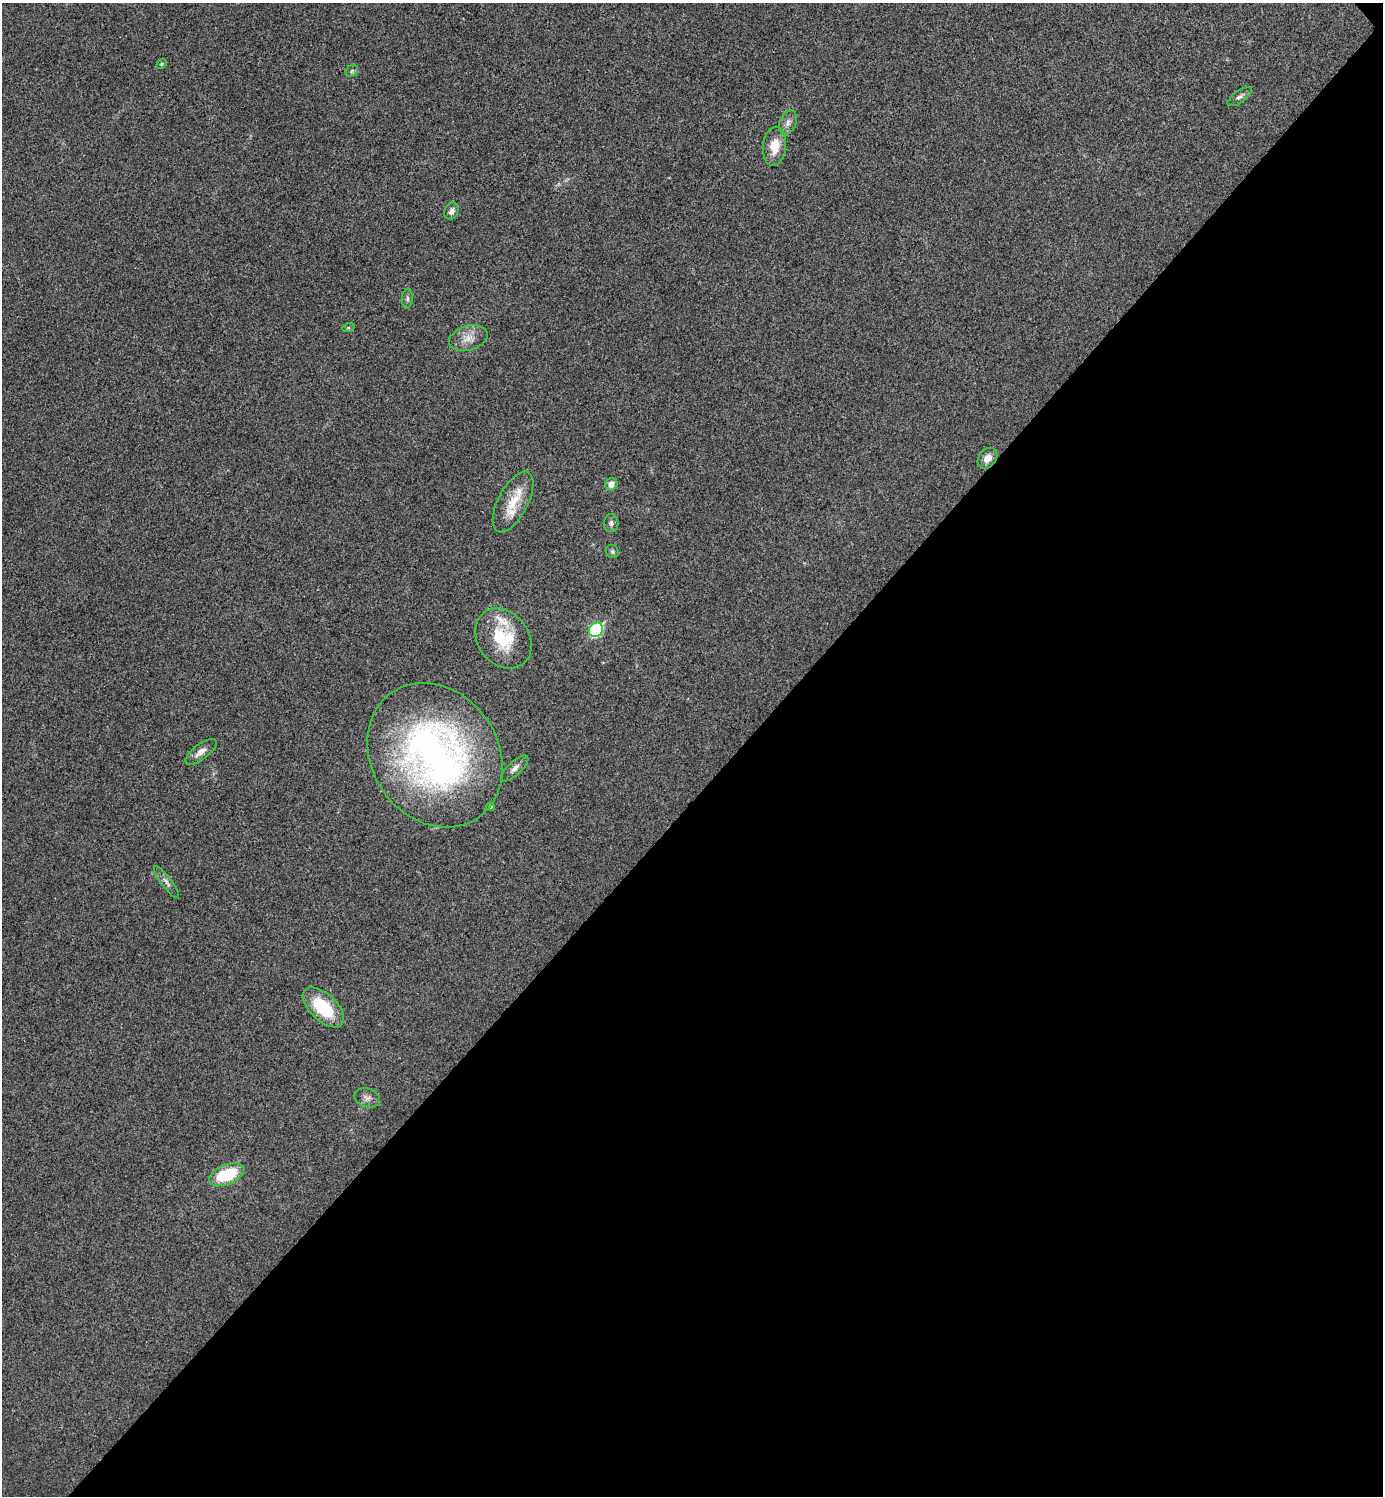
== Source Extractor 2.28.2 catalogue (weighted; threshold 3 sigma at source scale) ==
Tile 12 of 4 x 4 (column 4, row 3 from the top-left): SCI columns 4303-5683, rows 1501-2994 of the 5984 x 5984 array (HDU 1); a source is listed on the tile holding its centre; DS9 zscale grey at full resolution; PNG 1385 x 1498 px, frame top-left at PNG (2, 3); each listed source drawn as its Kron ellipse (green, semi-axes under 4 px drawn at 4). Shown black and unused: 47% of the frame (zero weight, under 3 of 4 exposures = <1% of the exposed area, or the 3 px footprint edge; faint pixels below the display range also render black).
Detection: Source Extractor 2.28.2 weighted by HDU 2 'WHT'; one run over the whole footprint, this tile lists its part. Background 0.0196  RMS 0.0056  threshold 0.0252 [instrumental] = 3 sigma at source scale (4.5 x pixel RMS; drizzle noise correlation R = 1.50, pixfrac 1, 0.05/0.05 arcsec/px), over >= 5 px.
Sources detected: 25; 1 inside a brighter listed object's ellipse — not listed separately; the other 24 listed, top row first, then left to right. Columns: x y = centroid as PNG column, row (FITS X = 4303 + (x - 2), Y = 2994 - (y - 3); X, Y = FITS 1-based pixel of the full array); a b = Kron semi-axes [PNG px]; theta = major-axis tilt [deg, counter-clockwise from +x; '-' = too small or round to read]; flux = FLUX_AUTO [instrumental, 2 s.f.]
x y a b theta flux
162 64 5 4 - 0.78
352 71 7 5 47 1.1
1240 97 14 6 35 2
788 123 13 8 69 3.3
775 146 20 11 83 10
452 211 9 6 60 2.4
407 298 10 5 83 1.4
348 328 6 4 18 0.71
468 338 20 12 16 6.8
987 458 11 8 51 4.8
611 484 6 6 - 4
513 502 33 15 62 15
611 523 9 7 89 1.8
612 551 7 6 - 1.1
596 630 8 6 46 60
503 638 32 25 -54 26
201 752 18 7 37 4.4
435 755 76 63 -55 230
515 768 17 6 43 3.1
490 807 4 4 - 1.5
166 882 19 5 -53 2.4
323 1007 25 13 -43 27
367 1098 13 9 -17 2.9
227 1175 19 9 22 27